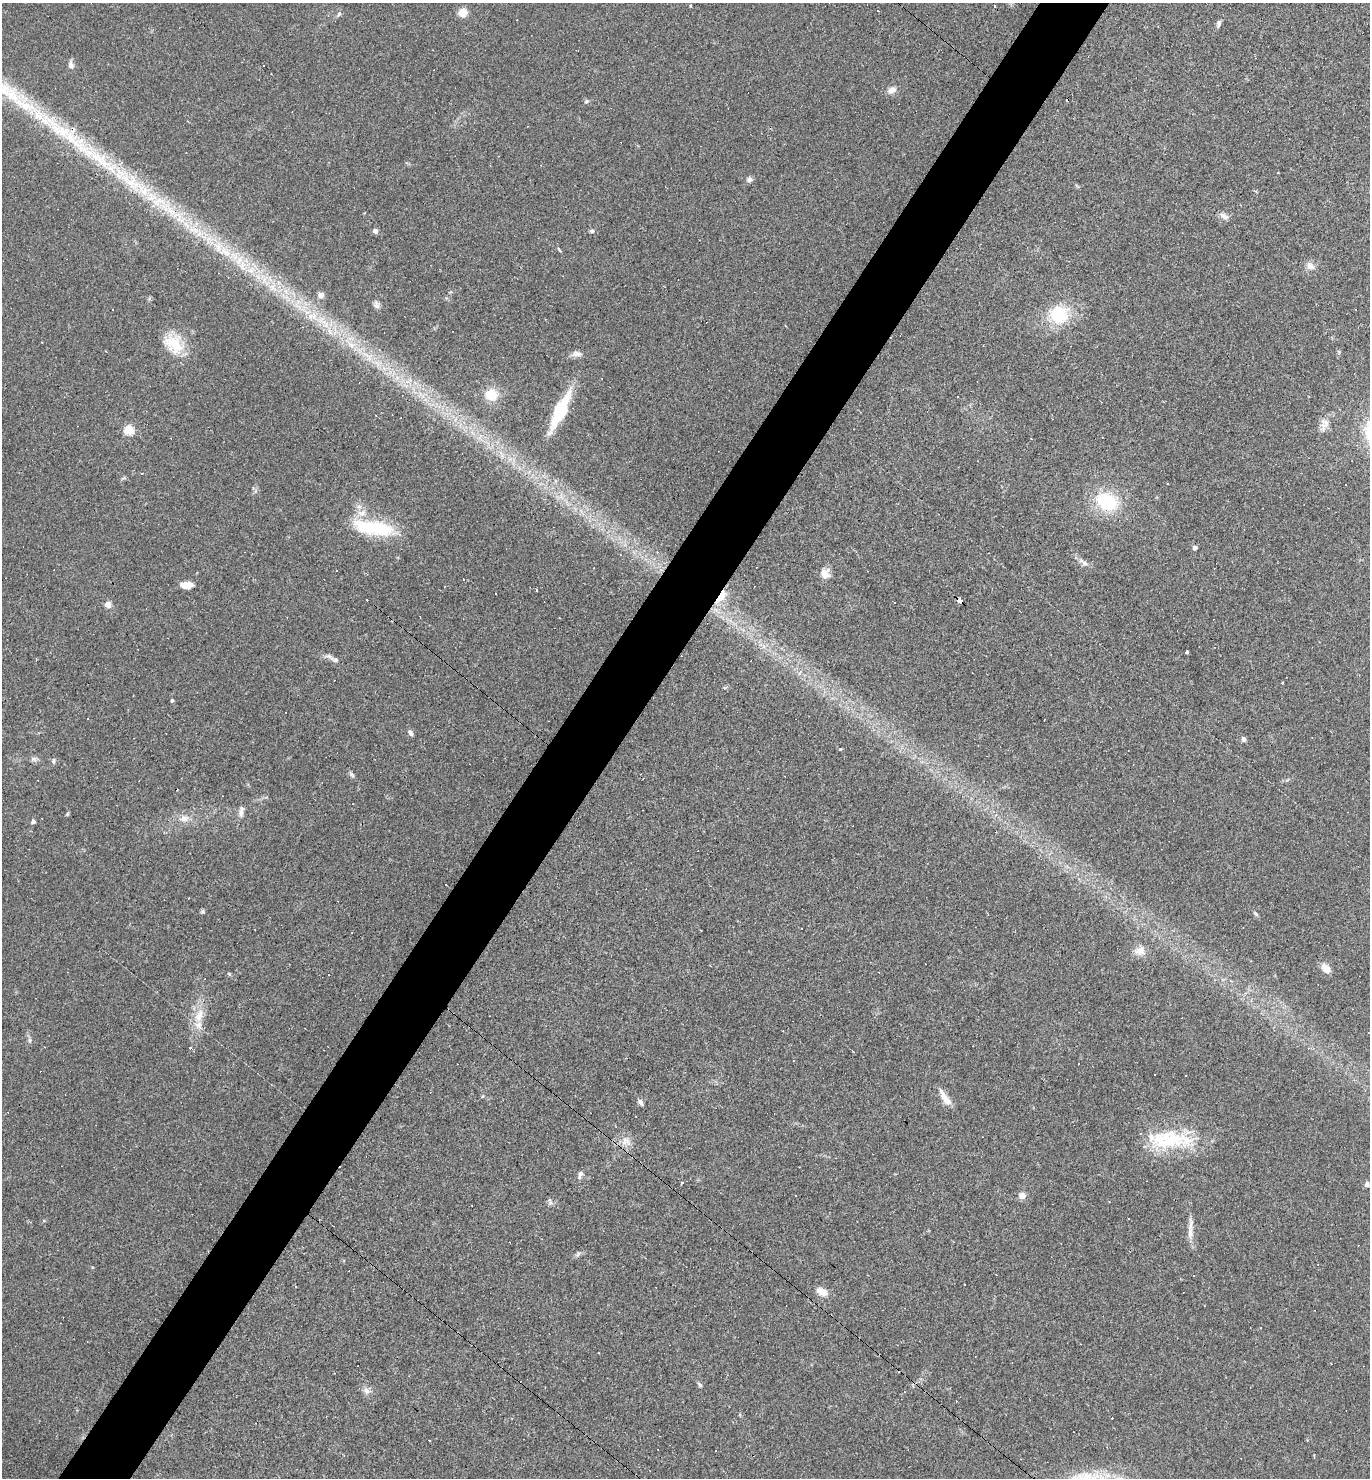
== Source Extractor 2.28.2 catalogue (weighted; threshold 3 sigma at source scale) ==
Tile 7 of 4 x 4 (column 3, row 2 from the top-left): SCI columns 2883-4250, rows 2951-4426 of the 5906 x 5901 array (HDU 1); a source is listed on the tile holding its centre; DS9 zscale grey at full resolution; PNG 1372 x 1480 px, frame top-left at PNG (2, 3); no overlay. Shown black and unused: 5% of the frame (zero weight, under 3 of 4 exposures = <1% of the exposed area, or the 3 px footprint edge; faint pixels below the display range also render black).
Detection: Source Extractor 2.28.2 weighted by HDU 2 'WHT'; one run over the whole footprint, this tile lists its part. Background 0.0579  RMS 0.0069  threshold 0.0309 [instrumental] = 3 sigma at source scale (4.5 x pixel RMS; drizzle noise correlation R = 1.50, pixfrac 1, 0.05/0.05 arcsec/px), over >= 5 px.
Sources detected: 149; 59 cosmic-ray / hot-pixel residue — not listed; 5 inside a brighter listed object's ellipse — not listed separately; the other 85 listed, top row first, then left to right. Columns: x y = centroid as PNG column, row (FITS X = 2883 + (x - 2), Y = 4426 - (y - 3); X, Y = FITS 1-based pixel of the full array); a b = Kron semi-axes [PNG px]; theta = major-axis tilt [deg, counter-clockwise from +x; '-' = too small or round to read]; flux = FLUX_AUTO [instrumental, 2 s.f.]
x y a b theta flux
690 6 3 2 - 0.59
878 10 3 2 - 0.81
463 13 9 9 - 7.3
339 14 10 5 60 1.6
1219 23 9 5 79 2
71 65 11 7 -77 3
263 65 2 2 - 0.5
892 90 11 8 31 4.4
586 101 6 5 - 1.2
100 159 88 18 -39 89
1277 172 3 2 - 0.67
749 179 8 7 - 2.2
1224 216 14 6 -35 3
375 231 6 5 - 2.7
592 231 6 4 4 1.4
559 249 8 2 -50 0.79
1310 266 11 9 -36 4.4
320 295 8 8 - 3.2
376 305 11 7 -72 2.6
113 310 3 3 - 4.7
1059 315 24 23 - 32
173 344 30 20 -50 20
1339 352 6 4 -72 0.9
577 354 15 7 -1 3.5
491 395 13 12 - 15
560 411 33 9 64 51
1323 426 22 8 87 5.7
129 430 5 5 - 38
1031 438 2 2 - 0.49
502 456 6 5 - 2.9
141 473 3 2 - 0.7
1167 484 3 3 - 2.1
1107 502 24 17 -21 41
374 528 54 17 -10 43
1195 547 5 4 - 2.8
1083 562 18 6 -34 3.6
825 574 11 10 - 7.5
183 585 10 7 -22 4.3
495 593 3 2 - 0.8
721 596 12 5 57 34
960 601 5 4 - 66
108 604 7 7 - 4.1
1187 652 4 3 - 9.4
329 656 16 6 -26 3.4
172 700 4 4 - 1.2
410 733 8 5 -59 2.2
1243 739 7 5 -64 2
840 749 3 3 - 0.78
33 759 8 6 14 2
53 761 7 6 - 1.5
352 775 9 5 -50 1.7
241 813 10 8 -85 3
67 814 6 4 60 0.91
184 819 13 10 4 6
33 822 5 5 - 1.6
203 911 5 5 - 1.3
1255 914 8 4 -48 1.2
255 929 3 2 - 0.46
701 930 3 2 - 0.43
1140 951 14 11 9 6.2
1326 968 11 7 -51 8
199 1016 22 12 65 12
30 1040 6 5 - 1.3
190 1048 4 4 - 0.66
794 1061 3 2 - 0.5
1078 1064 3 2 - 0.8
945 1098 23 7 -57 7.5
641 1102 9 5 -67 2.1
1171 1139 64 20 -7 46
626 1141 16 12 -31 6.9
580 1174 11 6 69 2.6
682 1182 3 3 - 3.5
1367 1184 7 6 - 1.8
796 1196 2 2 - 0.45
1022 1196 6 6 - 6
550 1202 7 6 - 2.2
1129 1218 3 3 - 1.1
1190 1233 20 8 89 6.6
578 1254 7 4 72 1.2
1193 1275 3 3 - 1.3
822 1292 15 9 -26 6.3
700 1385 7 4 -47 1.3
367 1391 11 9 -19 3.7
429 1440 3 3 - 1.2
716 1451 3 3 - 4.6
Overlapping masked pixels (flux is a lower limit): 3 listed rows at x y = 100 159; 721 596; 960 601
Unlisted compact peaks at least as high as the median listed source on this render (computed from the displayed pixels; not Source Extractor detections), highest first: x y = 229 974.